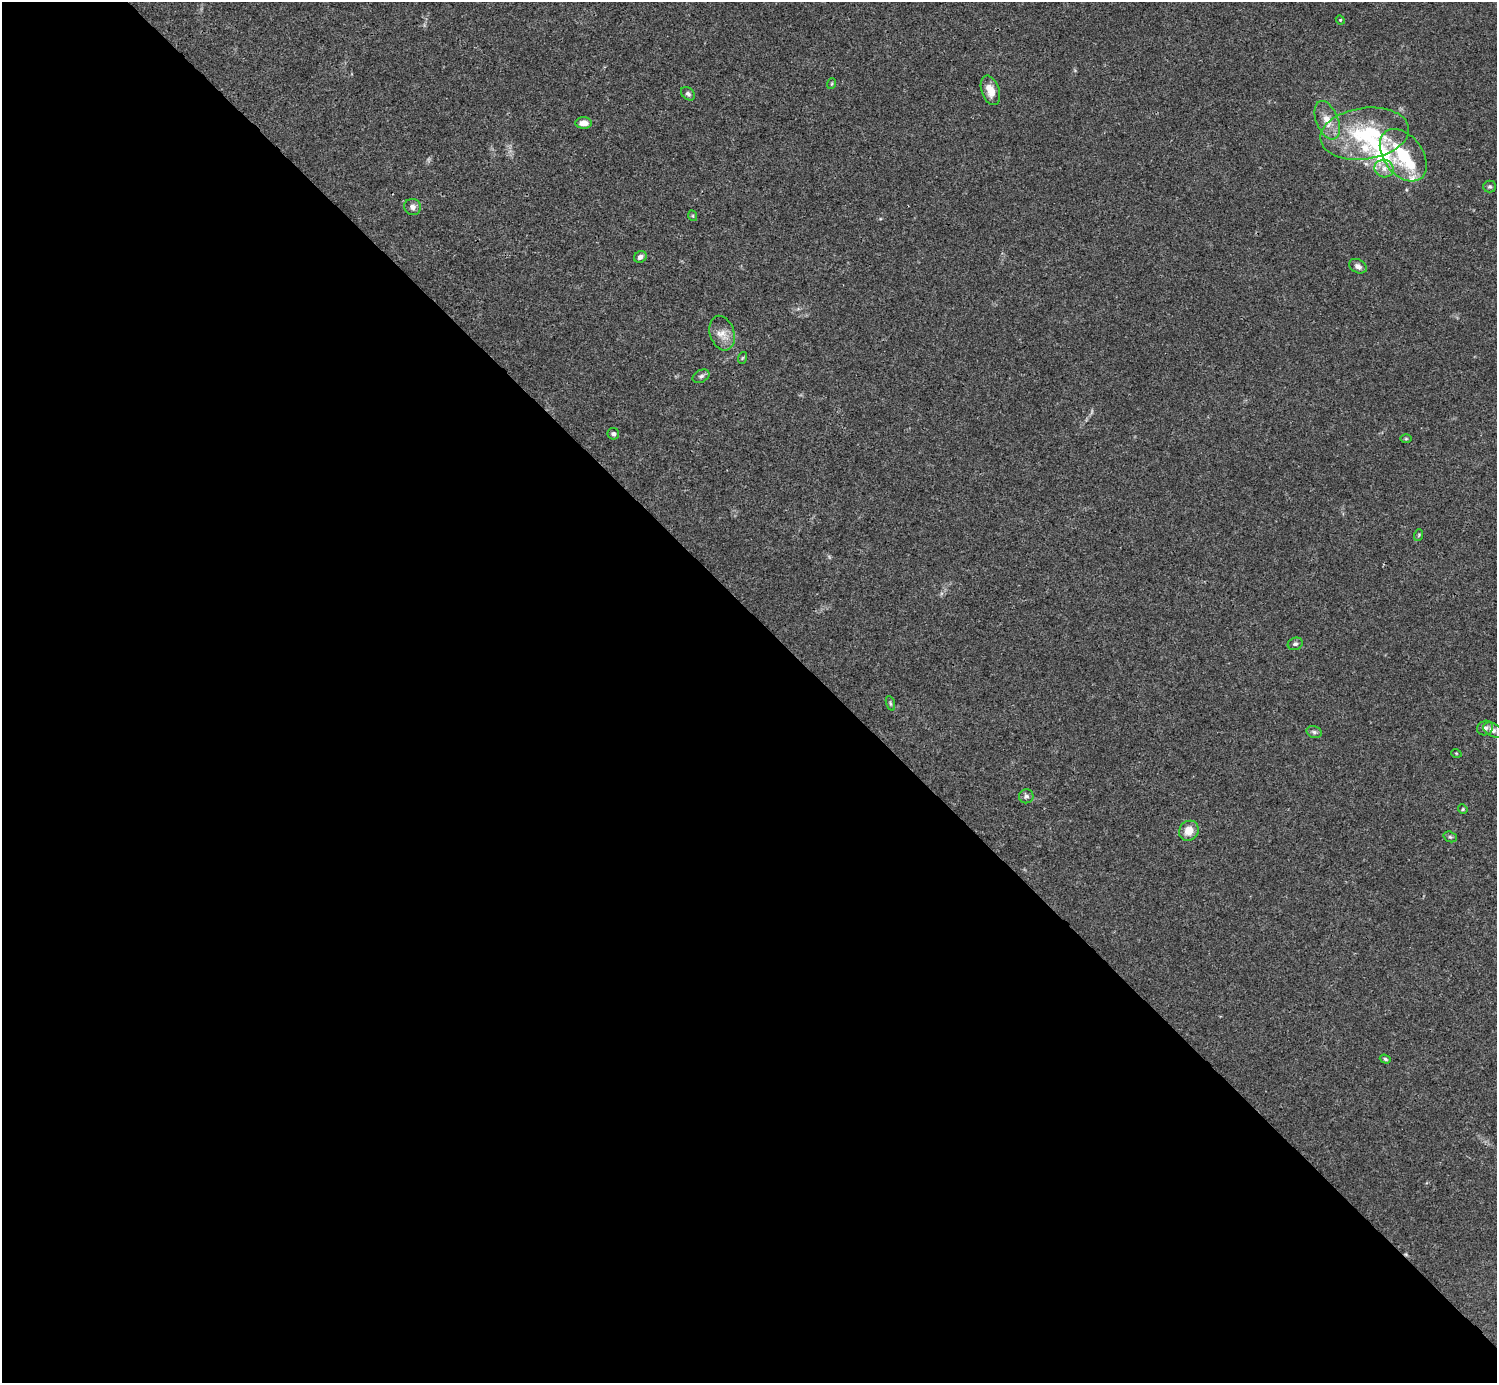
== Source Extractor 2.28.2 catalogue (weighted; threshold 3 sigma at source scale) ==
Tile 9 of 4 x 4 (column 1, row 3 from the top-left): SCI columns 1-1495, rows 1539-2919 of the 5982 x 5981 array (HDU 1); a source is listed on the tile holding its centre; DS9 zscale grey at full resolution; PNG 1499 x 1385 px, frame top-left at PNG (2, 2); each listed source drawn as its Kron ellipse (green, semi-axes under 4 px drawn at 4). Shown black and unused: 55% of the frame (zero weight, under 3 of 4 exposures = <1% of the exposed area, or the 3 px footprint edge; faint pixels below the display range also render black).
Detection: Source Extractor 2.28.2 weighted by HDU 2 'WHT'; one run over the whole footprint, this tile lists its part. Background 0.0165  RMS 0.0022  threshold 0.00978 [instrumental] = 3 sigma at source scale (4.5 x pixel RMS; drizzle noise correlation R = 1.50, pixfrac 1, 0.05/0.05 arcsec/px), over >= 5 px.
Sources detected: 38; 1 inside a brighter object's white glare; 1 cosmic-ray / hot-pixel residue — neither listed nor drawn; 5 inside a brighter listed object's ellipse — not listed separately; the other 31 listed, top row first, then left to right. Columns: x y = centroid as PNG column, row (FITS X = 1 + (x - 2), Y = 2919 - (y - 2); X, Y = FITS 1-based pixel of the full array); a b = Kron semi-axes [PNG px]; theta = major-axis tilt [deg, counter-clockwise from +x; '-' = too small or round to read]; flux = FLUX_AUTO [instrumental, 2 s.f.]
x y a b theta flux
1340 20 5 4 - 0.25
831 84 5 3 - 0.21
990 90 15 9 -71 2.4
688 94 8 5 -40 0.58
1327 120 20 11 -68 3
584 123 8 5 -3 1.8
1365 134 44 25 8 16
1403 155 29 19 -53 13
1384 168 9 9 - 1.5
1490 186 6 6 - 0.41
413 207 8 8 - 0.94
693 216 5 3 - 0.21
640 257 6 5 - 0.91
1358 266 9 6 -26 0.87
722 333 18 12 -72 2.5
742 358 6 3 70 0.24
701 376 9 6 27 0.6
613 434 6 5 - 0.55
1406 439 6 4 0 0.25
1419 535 6 3 71 0.28
1295 644 7 6 - 0.57
890 703 8 3 -71 0.31
1485 728 8 7 - 0.84
1493 730 11 6 -28 0.72
1314 732 8 5 -16 0.61
1456 753 5 3 - 0.19
1026 796 7 7 - 0.66
1463 809 5 4 - 0.26
1189 831 10 9 - 2.7
1450 837 7 5 -21 0.41
1385 1059 6 4 -18 0.32